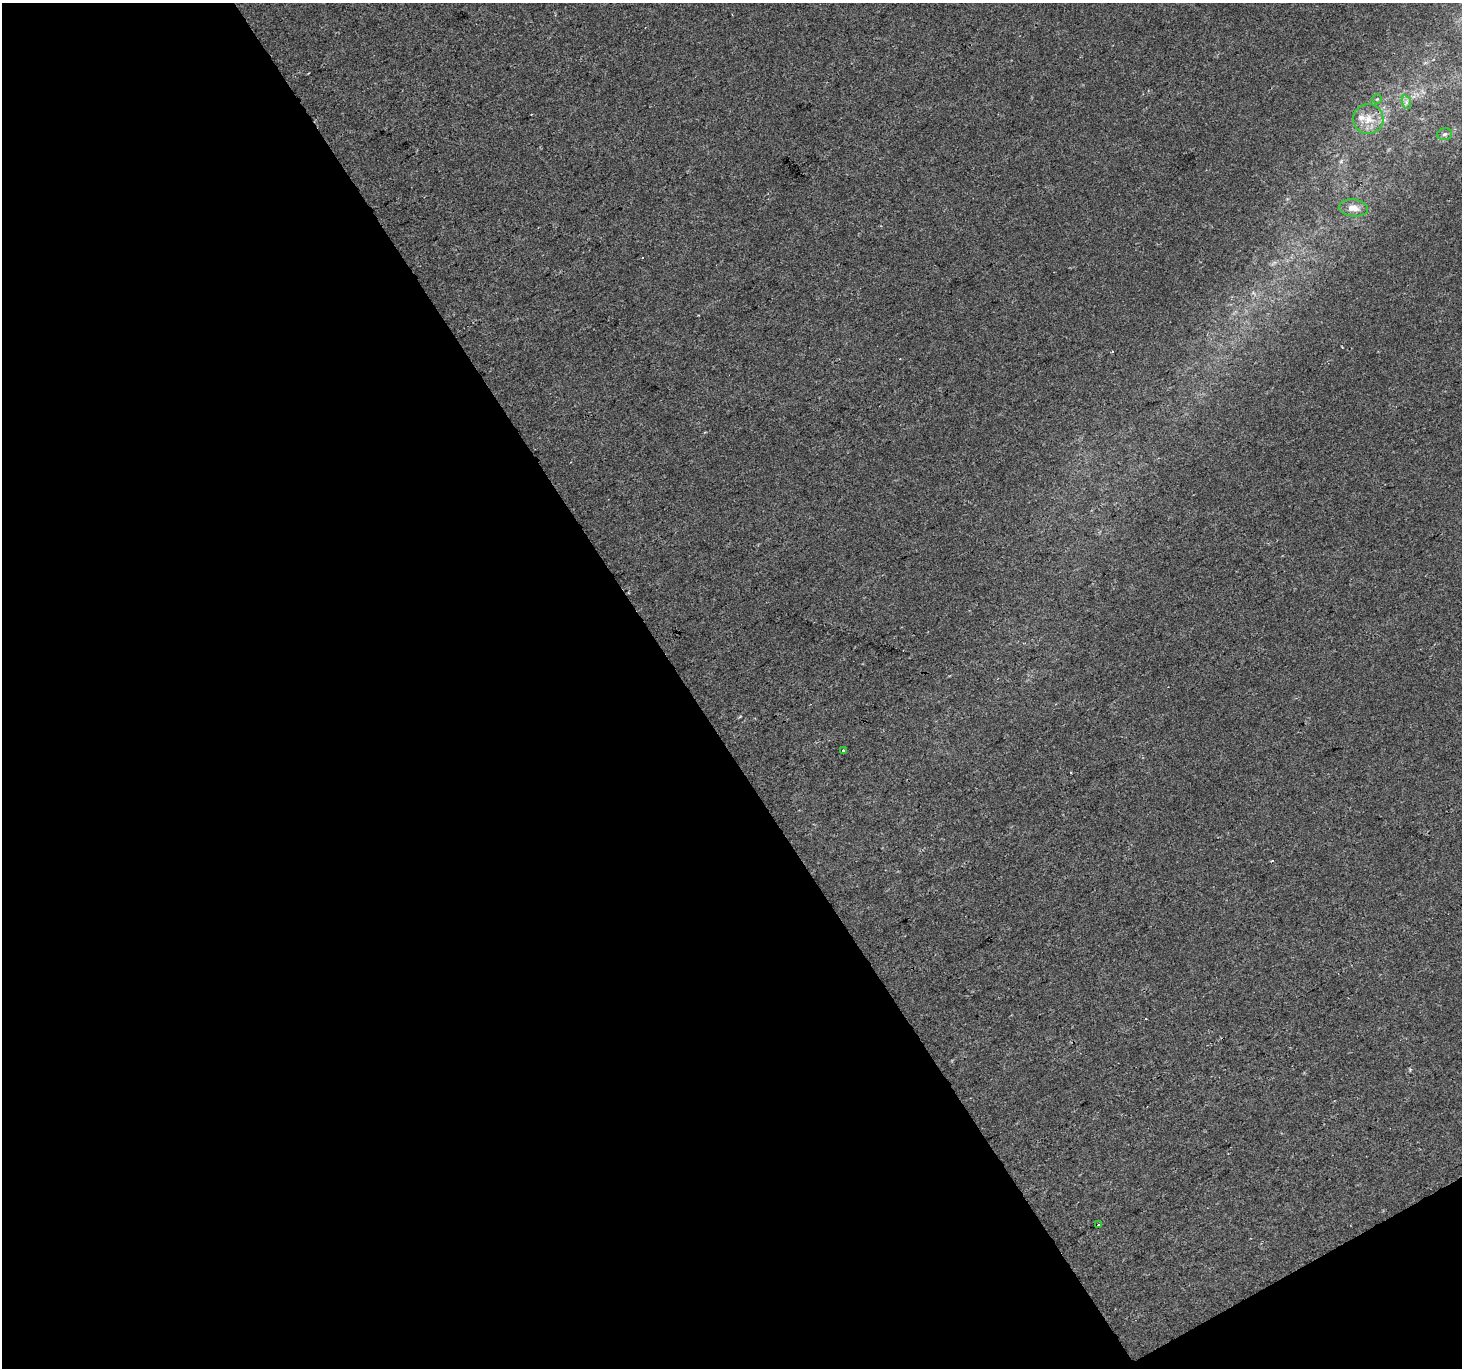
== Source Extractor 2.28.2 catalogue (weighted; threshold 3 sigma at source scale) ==
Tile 3 of 2 x 2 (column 1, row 2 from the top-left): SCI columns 2-1461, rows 83-1448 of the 2920 x 2877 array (HDU 1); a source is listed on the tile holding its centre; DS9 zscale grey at full resolution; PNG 1464 x 1370 px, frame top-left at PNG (2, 3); each listed source drawn as its Kron ellipse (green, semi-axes under 4 px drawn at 4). Shown black and unused: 48% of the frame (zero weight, under 2 of 3 exposures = <1% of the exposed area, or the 3 px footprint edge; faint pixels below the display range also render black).
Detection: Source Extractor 2.28.2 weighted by HDU 2 'WHT'; one run over the whole footprint, this tile lists its part. Background -5.58e-05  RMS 0.004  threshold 0.0181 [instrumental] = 3 sigma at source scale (4.5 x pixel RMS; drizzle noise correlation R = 1.50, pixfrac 1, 0.0396/0.0396 arcsec/px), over >= 5 px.
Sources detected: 10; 2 cosmic-ray / hot-pixel residue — neither listed nor drawn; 1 inside a brighter listed object's ellipse — not listed separately; the other 7 listed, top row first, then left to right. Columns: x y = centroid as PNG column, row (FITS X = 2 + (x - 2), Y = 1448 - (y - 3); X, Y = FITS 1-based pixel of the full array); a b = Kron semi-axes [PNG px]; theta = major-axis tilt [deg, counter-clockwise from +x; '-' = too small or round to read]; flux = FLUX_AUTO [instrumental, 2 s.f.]
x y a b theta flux
1377 99 4 4 - 0.45
1406 102 7 4 -72 0.95
1368 119 15 15 - 5.9
1445 134 8 5 15 1.1
1353 208 14 8 -6 3.3
843 751 3 3 - 0.86
1099 1225 3 3 - 0.84